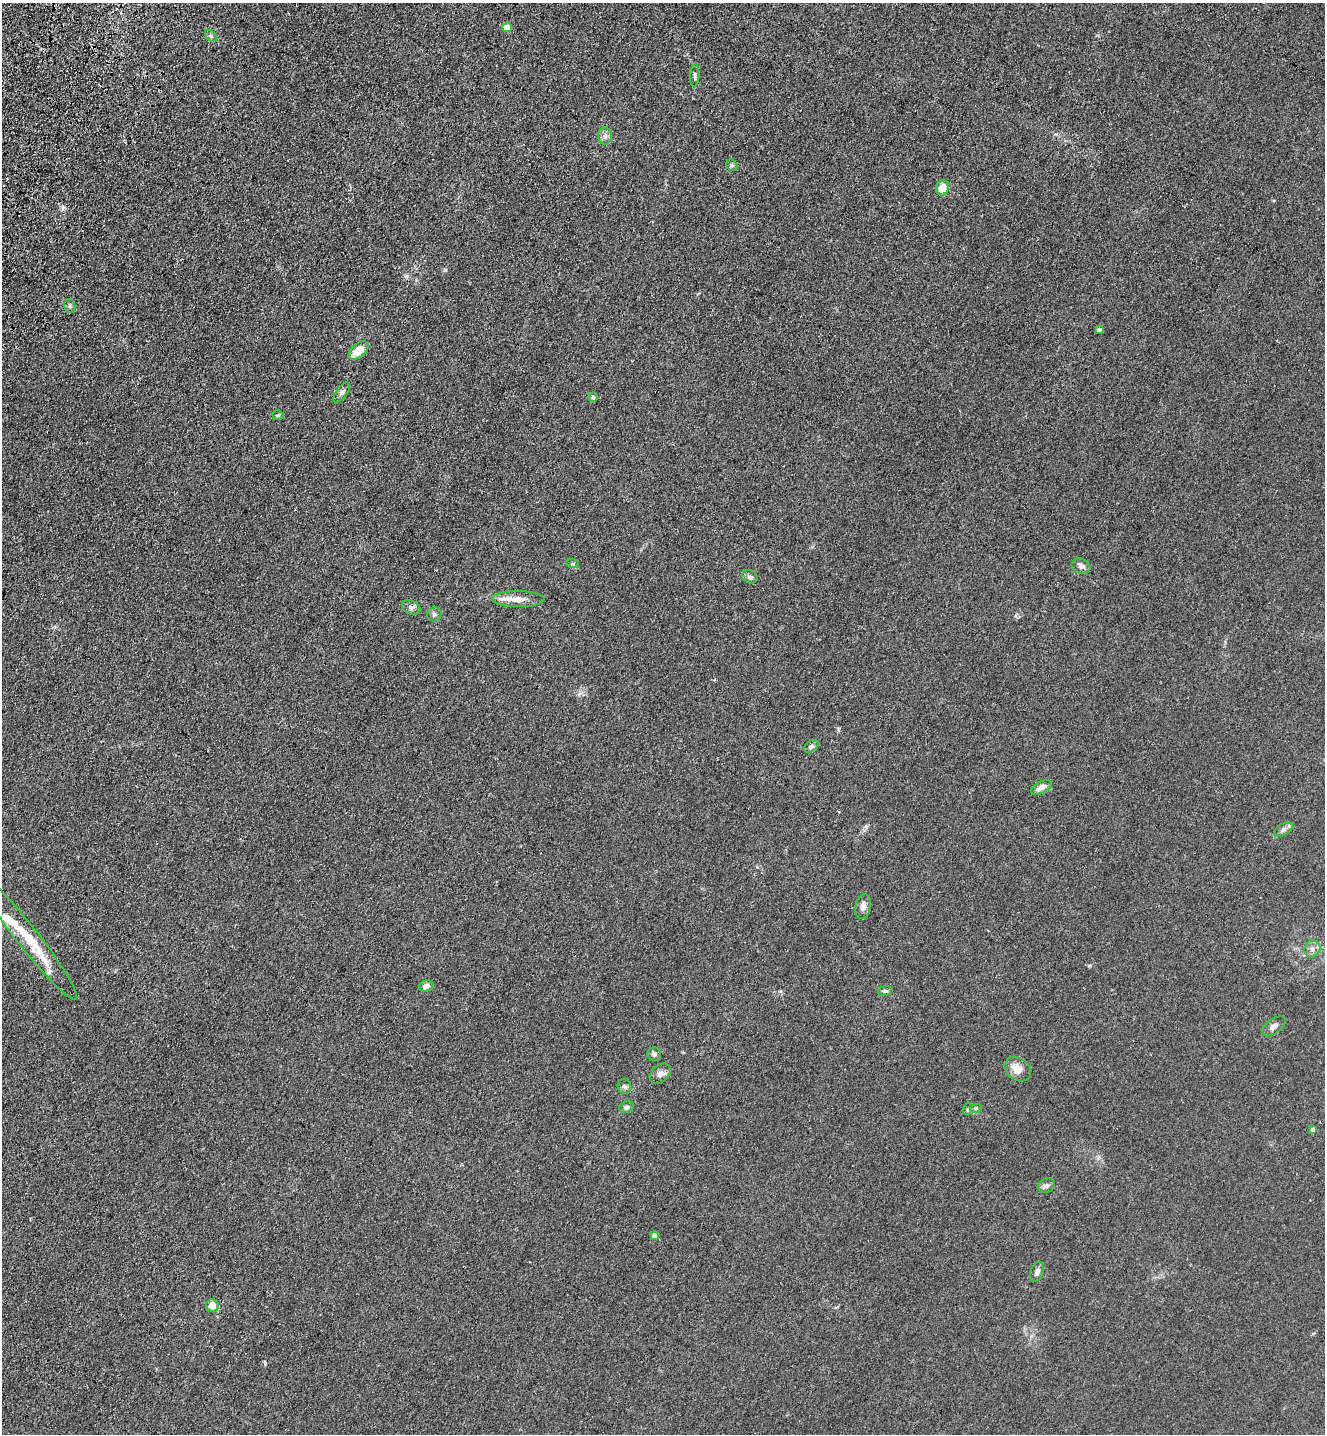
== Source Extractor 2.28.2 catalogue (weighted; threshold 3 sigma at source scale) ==
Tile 11 of 4 x 4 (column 3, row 3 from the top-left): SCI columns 2894-4216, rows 1494-2925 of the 5924 x 5851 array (HDU 1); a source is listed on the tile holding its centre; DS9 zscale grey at full resolution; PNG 1327 x 1436 px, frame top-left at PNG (2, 3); each listed source drawn as its Kron ellipse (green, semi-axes under 4 px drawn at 4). Shown black and unused: <1% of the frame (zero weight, under 3 of 4 exposures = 6% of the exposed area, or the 3 px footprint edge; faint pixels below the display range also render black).
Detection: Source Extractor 2.28.2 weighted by HDU 2 'WHT'; one run over the whole footprint, this tile lists its part. Background 0.0465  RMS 0.0059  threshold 0.0267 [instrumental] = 3 sigma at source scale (4.5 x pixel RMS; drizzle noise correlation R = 1.50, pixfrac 1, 0.05/0.05 arcsec/px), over >= 5 px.
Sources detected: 41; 1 cosmic-ray / hot-pixel residue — neither listed nor drawn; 1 inside a brighter listed object's ellipse — not listed separately; the other 39 listed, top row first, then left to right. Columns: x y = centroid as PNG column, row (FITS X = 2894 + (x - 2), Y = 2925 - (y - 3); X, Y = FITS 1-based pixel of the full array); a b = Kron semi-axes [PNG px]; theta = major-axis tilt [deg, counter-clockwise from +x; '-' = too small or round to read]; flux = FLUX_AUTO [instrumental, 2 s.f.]
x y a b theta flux
507 27 5 5 - 7
211 36 7 4 -45 1.2
695 75 11 4 86 1.5
605 136 8 7 - 2.2
732 165 6 5 - 0.98
942 188 7 6 - 8.8
70 306 7 5 -77 1.2
1099 330 4 4 - 2.4
359 350 11 6 42 9.4
342 393 12 5 53 1.9
593 397 4 4 - 1.4
278 415 5 5 - 0.78
573 564 6 4 -18 0.75
1081 566 10 7 -23 2.2
750 577 8 6 -24 1.6
518 599 26 8 0 7.7
411 607 9 7 -26 2.1
434 614 7 7 - 1.5
811 746 8 5 32 1.6
1041 787 11 6 28 3.8
1284 830 10 5 31 1.9
863 907 12 8 78 2.9
27 936 80 11 -52 28
1312 949 8 7 - 2.8
426 986 7 5 20 2.9
885 991 7 4 8 1.2
1274 1026 14 7 37 2.9
654 1054 7 6 - 1.9
1018 1069 14 11 -35 6.5
660 1074 11 8 41 2.7
624 1087 7 6 - 1.5
627 1107 7 5 21 1.5
976 1108 6 4 18 0.72
968 1109 6 4 72 0.71
1313 1130 4 4 - 3.9
1046 1186 9 7 22 1.8
655 1236 4 4 - 3.7
1037 1272 10 6 70 2.3
212 1306 7 6 - 6
Unlisted compact peaks at least as high as the median listed source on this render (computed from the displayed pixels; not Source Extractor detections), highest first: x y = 265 1363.